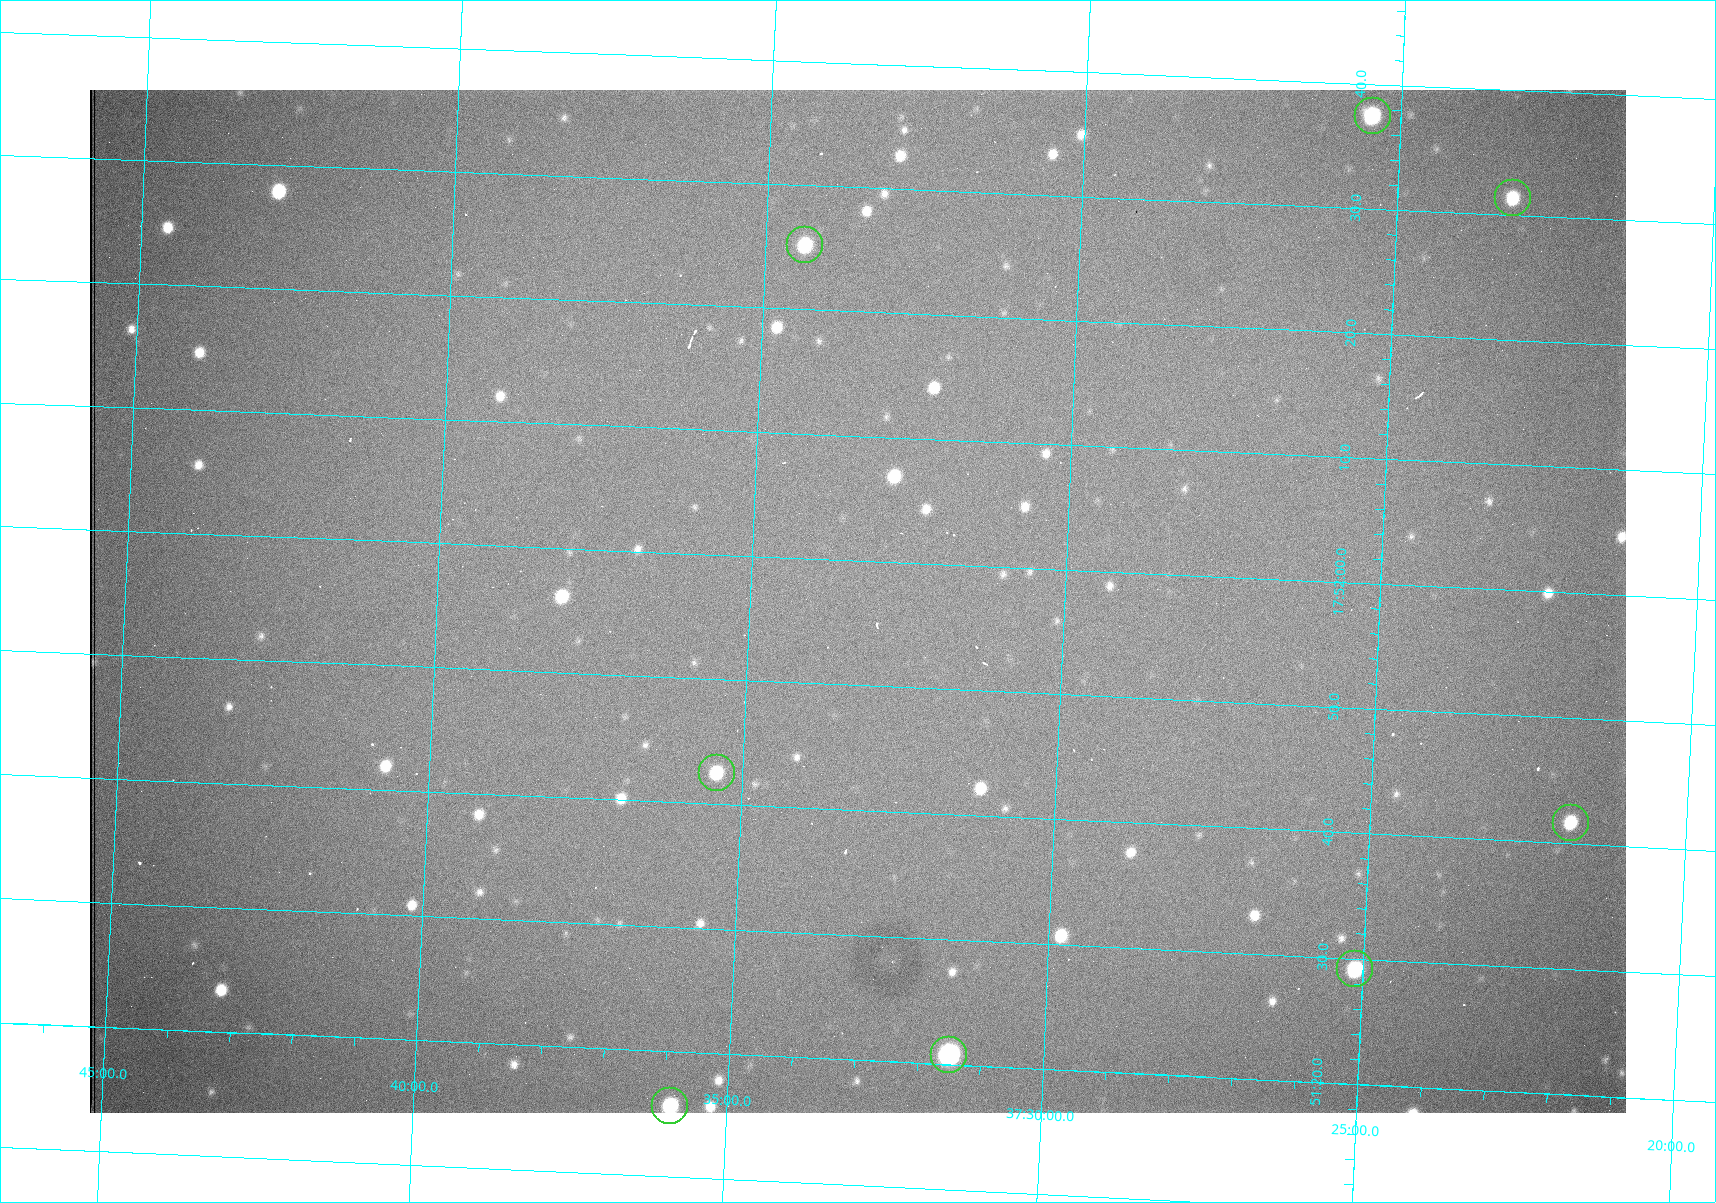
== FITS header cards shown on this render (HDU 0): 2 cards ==
NAXIS1  =                 1536 /fastest changing axis
NAXIS2  =                 1023 /next to fastest changing axis

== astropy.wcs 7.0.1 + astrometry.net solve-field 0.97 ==
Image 1536 x 1023 px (HDU 0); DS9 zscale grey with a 90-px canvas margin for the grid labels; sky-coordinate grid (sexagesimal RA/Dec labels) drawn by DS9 from the SOLVED WCS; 8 Tycho-2 reference stars matched to detected sources circled (green)
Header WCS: RA---TAN/DEC--TAN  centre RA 17:51:57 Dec +37:33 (267.99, +37.55 deg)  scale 0.959 arcsec/px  FOV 24.5' x 16.3'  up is +87 deg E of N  parity flipped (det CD > 0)
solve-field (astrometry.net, Tycho-2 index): VERIFIED the header's WCS against the Tycho-2 star catalogue (8 matches, 0 conflicts) and refined it, rather than solving blind
Solved WCS: RA---TAN-SIP/DEC--TAN-SIP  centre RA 17:51:57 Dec +37:33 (267.99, +37.55 deg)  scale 0.956 arcsec/px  FOV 24.5' x 16.3'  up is +87 deg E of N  parity flipped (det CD > 0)
The solver's refit moves the header's centre by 1.1 arcsec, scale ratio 0.9972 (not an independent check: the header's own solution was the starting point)
Tycho-2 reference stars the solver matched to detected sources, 8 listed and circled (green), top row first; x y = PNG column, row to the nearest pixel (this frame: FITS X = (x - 90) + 1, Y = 1023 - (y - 90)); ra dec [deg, ICRS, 3 dp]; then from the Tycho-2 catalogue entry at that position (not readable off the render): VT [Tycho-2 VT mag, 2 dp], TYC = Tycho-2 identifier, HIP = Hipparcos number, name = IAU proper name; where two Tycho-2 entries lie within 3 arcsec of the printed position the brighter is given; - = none
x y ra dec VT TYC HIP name
1373 116 268.156 +37.424 11.25 2620-712-1 - -
1513 198 268.131 +37.386 12.62 2620-526-1 - -
805 245 268.105 +37.573 11.82 3089-995-1 - -
717 773 267.927 +37.590 11.84 3089-1137-1 - -
1571 823 267.924 +37.364 11.94 2620-391-1 - -
1355 969 267.871 +37.419 11.35 2620-812-1 - -
949 1055 267.836 +37.525 9.96 3089-889-1 - -
670 1106 267.815 +37.598 11.54 3089-1081-1 - -